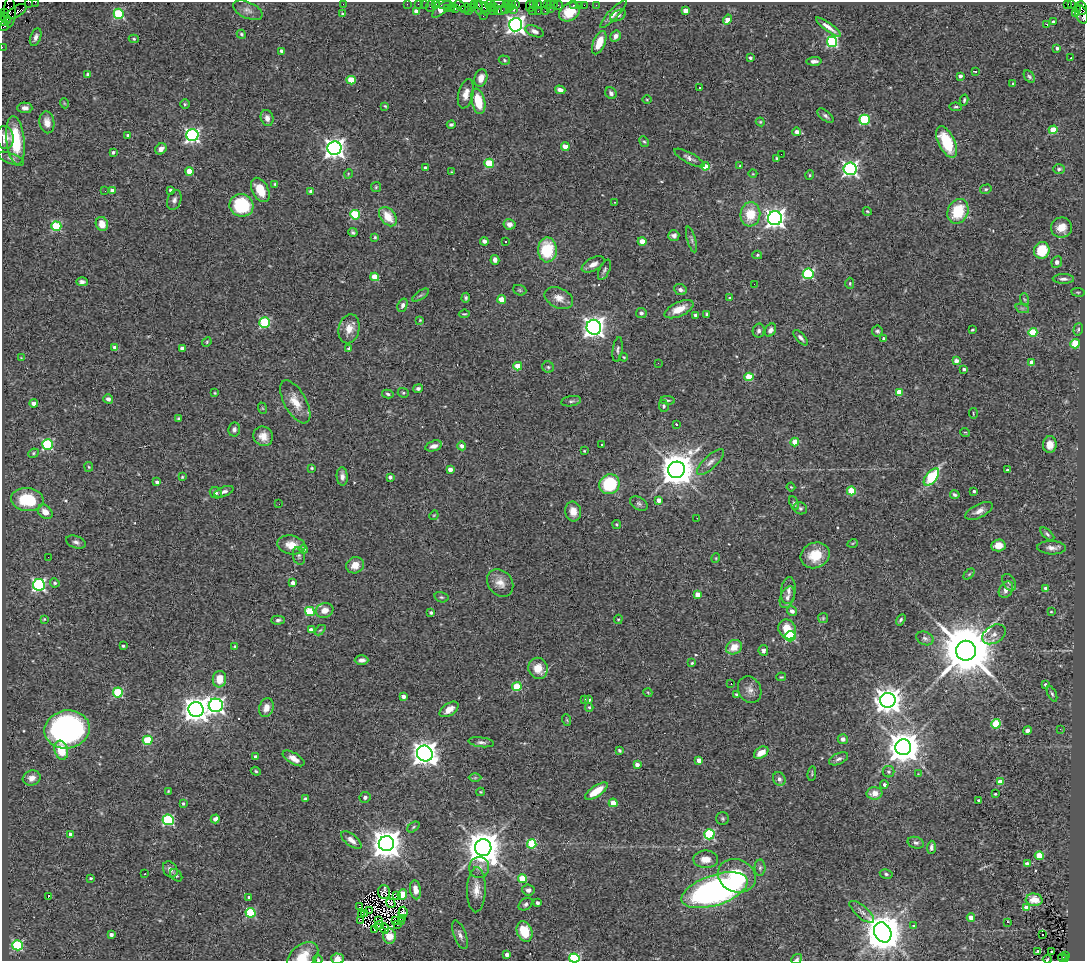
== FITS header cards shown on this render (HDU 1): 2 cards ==
NAXIS1  =                 1083
NAXIS2  =                  959

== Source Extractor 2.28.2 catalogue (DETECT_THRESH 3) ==
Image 1083 x 959 px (HDU 1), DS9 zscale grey, 1 PNG px = 1 image px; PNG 1087 x 963 px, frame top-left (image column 1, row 959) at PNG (2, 2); each listed source drawn as its Kron ellipse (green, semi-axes under 4 px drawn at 4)
Background 1.13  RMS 0.07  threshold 0.209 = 3 sigma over >= 5 px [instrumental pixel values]
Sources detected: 462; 3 with non-positive FLUX_AUTO (blend fragments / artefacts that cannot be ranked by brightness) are neither listed nor drawn; the other 459 listed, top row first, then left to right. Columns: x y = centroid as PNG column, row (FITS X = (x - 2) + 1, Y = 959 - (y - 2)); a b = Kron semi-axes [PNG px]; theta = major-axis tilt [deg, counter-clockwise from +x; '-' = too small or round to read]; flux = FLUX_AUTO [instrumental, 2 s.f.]
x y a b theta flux
28 2 4 2 - 170
35 2 2 2 - 38
343 4 2 2 - 17
407 4 2 2 - 66
418 4 2 2 - 110
425 4 2 2 - 63
436 4 3 3 - 290
498 4 8 2 0 370
507 4 4 2 - 35
511 4 3 3 - 78
533 4 3 2 - 81
547 4 2 2 - 68
550 4 3 2 - 73
554 4 2 2 - 37
1067 4 2 2 - 140
444 5 9 2 -1 470
474 5 4 2 - 180
490 5 5 5 - 490
516 5 4 3 - 180
538 5 3 2 - 120
559 5 5 2 - 150
574 5 4 2 - 270
579 5 2 2 - 42
584 5 2 2 - 82
596 5 3 2 - 38
1071 5 4 3 - 80
430 6 6 2 72 480
460 6 7 4 -41 440
482 6 7 4 -28 520
530 6 6 2 89 240
451 8 3 2 - 340
466 8 5 3 - 410
471 8 3 2 - 140
478 8 7 4 -77 910
495 8 3 2 - 190
511 8 3 2 - 240
550 8 2 2 - 34
1082 8 7 5 -82 850
441 9 12 4 42 200
447 9 3 2 - 180
455 9 3 3 - 410
486 9 7 3 -82 420
505 9 5 2 - 210
1077 9 3 2 - 900
248 10 16 8 -24 28
514 10 4 3 - 230
685 10 4 4 - 51
416 11 4 4 - 38
469 11 3 2 - 60
493 11 2 2 - 110
500 11 6 3 14 1200
532 11 2 2 - 250
538 11 2 2 - 110
545 11 2 2 - 60
10 12 15 6 88 1600
16 12 11 5 33 1900
569 12 11 8 35 85
5 13 3 2 - 140
1076 13 4 3 - 340
119 14 5 5 - 380
343 14 3 3 - 8.2
613 14 18 5 46 30
1081 14 10 6 -69 1800
483 16 2 2 - 60
618 16 8 5 26 11
5 18 7 2 -42 490
727 20 5 4 - 44
3 21 4 2 - 310
1053 22 4 3 - 13
1047 24 3 2 - 6
516 25 7 6 - 2300
4 26 5 3 - 420
828 27 15 4 -36 29
534 31 10 5 -23 18
241 34 5 4 - 6.8
616 36 6 5 - 19
36 37 9 5 69 20
134 39 5 4 - 6.5
832 42 5 5 - 540
599 43 12 6 67 80
2 47 2 2 - 47
1057 48 4 3 - 12
281 51 4 3 - 16
750 58 3 3 - 11
1071 58 3 2 - 6.7
504 60 6 4 -18 6.2
814 61 7 4 2 17
975 71 4 2 - 7.2
88 74 4 3 - 14
960 76 4 3 - 23
1029 77 7 4 -51 9.1
481 78 9 6 72 39
351 80 4 4 - 140
1013 83 3 3 - 9.9
699 88 3 3 - 17
560 90 5 4 - 22
611 93 6 5 - 16
466 94 15 7 77 37
647 99 5 3 - 4.4
964 100 5 3 - 7
478 101 13 6 -77 120
64 103 5 3 - 3.5
185 104 5 5 - 6.5
385 106 4 3 - 5
956 107 6 4 -8 6.6
25 108 7 5 -1 21
826 116 9 5 -39 13
267 118 8 6 -72 26
864 120 5 5 - 350
47 122 11 7 -81 33
760 122 4 4 - 4.9
451 124 4 3 - 10
1053 130 4 4 - 130
797 132 4 4 - 24
128 135 3 3 - 9.6
192 135 6 6 - 1200
5 138 11 9 -81 34
15 140 24 9 -84 190
644 142 6 4 -62 6.8
947 142 17 8 -64 170
565 147 4 4 - 65
334 148 7 7 - 2900
161 149 6 5 - 26
113 152 4 3 - 7.9
781 154 2 2 - 7.3
689 158 17 5 -28 21
777 158 3 3 - 6
11 159 13 5 -21 15
489 163 4 4 - 220
705 166 4 4 - 73
740 166 3 3 - 5.7
426 168 3 3 - 20
850 169 6 6 - 1400
1059 169 6 5 - 8.3
189 171 4 4 - 100
452 172 4 2 - 3.4
348 174 5 3 - 3.5
753 174 4 3 - 3.8
810 175 5 4 - 5.9
275 184 3 3 - 6.7
376 187 5 5 - 6.8
986 189 6 4 14 7.6
170 190 4 3 - 8.8
260 190 13 8 -62 99
105 191 2 2 - 92
112 191 4 4 - 34
311 192 4 3 - 25
174 200 10 7 71 18
615 202 3 2 - 3.2
241 205 12 11 - 280
867 211 4 3 - 5.1
958 211 13 10 66 180
750 214 12 10 83 120
355 215 5 5 - 300
388 217 11 7 -53 94
775 218 7 7 - 2600
102 224 7 6 - 63
509 224 6 5 - 25
56 226 5 5 - 300
1061 227 10 10 - 52
353 232 5 4 - 9.6
674 236 5 5 - 14
375 237 3 3 - 5.6
691 239 13 4 -74 13
484 241 4 4 - 16
505 241 3 3 - 13
642 241 4 4 - 64
547 250 12 9 -89 210
1042 250 8 7 - 140
757 255 5 4 - 6.3
495 260 5 4 - 17
1057 262 6 5 - 16
593 264 12 6 28 28
604 270 11 5 64 12
808 274 5 5 - 490
375 277 4 4 - 120
1063 279 10 5 -1 17
82 282 6 4 -2 14
850 283 5 4 - 6.5
754 284 2 2 - 6.5
520 290 7 5 -21 7.4
680 290 6 5 - 18
1078 292 7 3 -8 5.4
421 295 9 3 33 8.8
466 298 5 4 - 9.6
559 298 15 10 -25 42
730 298 4 3 - 6.3
502 299 4 4 - 76
1024 299 6 4 -71 6.7
402 305 7 4 69 14
1022 308 7 4 -18 9.8
679 309 15 7 24 69
641 313 5 5 - 15
464 314 5 3 - 5.7
707 314 3 3 - 9.1
695 315 3 3 - 12
420 320 4 3 - 4.3
265 323 5 5 - 400
594 327 7 7 - 3200
349 329 15 10 78 52
1078 329 6 4 72 6.8
770 330 7 5 59 16
972 330 3 3 - 8.2
759 331 7 6 - 12
877 331 5 5 - 10
1033 332 4 4 - 240
801 338 9 4 -48 14
884 338 3 3 - 12
207 342 5 4 - 6.1
1075 344 4 4 - 220
115 347 4 4 - 36
182 348 4 4 - 23
349 349 3 3 - 23
618 350 12 5 82 13
624 357 4 3 - 5.4
21 358 3 3 - 3.5
956 361 4 4 - 33
1032 362 4 4 - 36
658 363 2 2 - 9.9
518 366 4 4 - 98
548 367 6 5 - 8.2
964 369 4 3 - 9.2
749 377 4 4 - 150
418 388 5 4 - 12
899 392 4 4 - 88
215 393 3 2 - 3.8
403 393 6 4 -21 7.5
388 394 6 4 -13 7.6
108 399 5 4 - 16
668 400 7 3 -5 5.9
571 401 10 5 10 11
295 402 24 11 -61 76
34 403 4 4 - 33
664 406 6 5 - 7.7
262 408 6 3 -71 4.8
973 413 5 3 - 4.2
179 418 3 3 - 6.9
676 424 3 2 - 3.8
234 429 7 6 - 13
965 432 5 3 - 3.9
263 436 10 9 - 42
795 442 4 4 - 82
48 444 5 5 - 490
602 444 2 2 - 4.2
1050 445 8 7 - 46
434 446 8 5 16 22
462 446 4 4 - 25
584 451 3 2 - 4.1
33 453 5 4 - 6.5
710 462 17 6 43 27
89 467 5 4 - 5.6
312 468 4 3 - 5.1
450 469 4 4 - 33
677 470 8 8 - 12000
1007 470 3 3 - 7.4
182 477 4 4 - 5.2
342 477 9 5 -86 21
390 477 4 3 - 20
931 477 10 5 51 360
157 482 3 3 - 15
609 484 10 9 - 300
791 487 4 3 - 4
851 491 4 4 - 170
974 491 3 3 - 9.3
224 492 10 5 21 17
216 493 6 5 - 12
955 495 5 4 - 10
27 499 16 11 -7 210
659 500 4 4 - 39
794 503 7 4 -62 8
279 504 2 2 - 8.5
639 504 9 6 -32 13
800 508 7 6 - 10
573 511 10 8 -76 45
979 511 15 6 26 30
45 512 8 6 -41 42
434 515 5 4 - 4.6
697 518 2 2 - 2.6
617 524 5 4 - 5.8
1047 534 8 4 -43 10
76 542 10 6 -19 16
853 543 5 3 - 4
291 545 14 9 -10 59
998 545 7 6 - 46
1051 548 14 6 -3 25
303 549 4 4 - 23
815 555 15 12 22 110
299 556 9 6 -77 11
48 557 2 2 - 7.4
716 558 5 3 - 4.2
355 565 9 8 - 43
969 574 6 4 45 5.8
1009 582 9 6 -59 12
55 583 5 4 - 9.5
293 583 4 4 - 27
500 583 15 12 -51 47
39 585 6 6 - 800
1046 588 4 3 - 25
1006 590 9 6 57 26
788 591 13 7 83 25
697 595 4 4 - 62
441 597 7 5 -14 7.5
787 597 11 7 68 27
325 610 9 7 20 42
792 611 5 4 - 21
310 612 5 4 - 250
1051 612 4 2 - 4
431 613 4 4 - 7.7
823 618 5 5 - 6.2
44 619 4 3 - 4.4
618 619 5 4 - 5.6
278 620 7 4 3 11
901 620 6 3 58 9.5
787 629 10 8 -61 83
311 630 4 4 - 35
320 630 6 3 43 5.5
994 634 13 8 31 30
790 636 5 5 - 320
925 638 9 6 -24 16
123 646 3 3 - 8.2
235 647 4 3 - 7
734 647 8 7 - 64
763 650 5 4 - 15
966 651 10 10 - 36000
362 660 7 4 0 23
692 663 4 3 - 6.3
538 668 11 9 -68 68
781 677 5 3 - 4.6
219 679 8 6 84 70
731 684 3 2 - 10
1045 684 3 3 - 8.4
517 687 4 4 - 210
750 690 14 11 -64 33
118 692 5 5 - 310
648 693 4 3 - 3.8
1052 694 8 4 -63 9.5
736 695 3 3 - 11
403 696 4 3 - 31
584 699 3 2 - 4.8
589 699 3 3 - 14
888 700 8 7 - 5400
216 705 7 6 - 1600
589 707 4 3 - 7.9
266 708 9 7 72 41
449 709 10 6 33 39
196 710 7 7 - 5200
567 720 6 3 -72 5.5
996 724 5 4 - 140
67 729 23 19 10 1200
1060 729 2 2 - 13
1027 730 4 3 - 15
843 739 5 5 - 16
148 740 5 4 - 250
481 742 13 5 -7 16
903 747 8 8 - 10000
61 750 10 6 -71 120
619 750 4 3 - 7.9
425 753 8 7 - 4700
761 753 8 5 31 57
255 757 4 3 - 17
294 758 12 5 -31 31
839 759 10 5 25 15
699 760 4 4 - 47
637 765 4 3 - 33
256 771 5 4 - 6.9
888 772 6 6 - 8.2
812 774 7 3 83 5.7
918 774 3 3 - 2.9
32 778 9 7 17 28
475 778 6 4 1 6.7
779 779 7 6 - 17
1000 782 4 4 - 86
884 784 4 4 - 12
168 791 4 3 - 4.5
596 791 13 5 34 86
481 792 4 4 - 4.6
874 793 8 6 3 44
995 794 3 3 - 6.9
365 797 5 5 - 12
305 799 4 3 - 6.5
979 800 3 3 - 8.6
183 803 4 3 - 8.8
613 803 4 4 - 74
215 819 5 4 - 24
723 819 6 6 - 9.3
168 820 6 5 - 460
413 827 7 4 38 7.3
709 834 5 5 - 420
70 835 4 4 - 32
351 840 12 5 -38 26
916 843 8 5 -17 13
386 844 7 7 - 7900
532 844 5 4 - 260
483 847 8 8 - 12000
931 847 6 4 86 12
1039 856 4 4 - 140
706 859 12 8 0 52
1027 864 4 3 - 40
479 867 10 10 - 34
760 868 8 5 88 11
170 869 8 6 -56 22
145 874 3 2 - 8.7
886 874 6 4 -10 8.8
176 875 7 5 -46 9.2
737 876 19 16 -23 190
91 878 3 3 - 7.2
522 879 4 4 - 140
415 890 9 5 -80 45
476 890 22 9 89 58
528 890 6 5 - 18
715 890 34 15 18 1700
384 892 7 6 - 17
402 894 5 4 - 160
396 896 3 2 - 4.8
48 897 3 2 - 29
249 897 3 3 - 6
1034 900 8 6 -4 37
391 903 5 4 - 0.54
537 903 4 3 - 9.9
526 904 8 5 34 13
360 906 3 3 - 4.5
1027 908 4 4 - 75
370 911 4 2 - 4.2
403 912 5 4 - 18
862 912 15 6 -41 22
250 913 5 4 - 310
364 913 3 2 - 1.2
361 915 2 2 - 4.1
971 917 4 4 - 66
402 918 2 2 - 2.8
360 920 4 2 - 2.9
379 920 3 2 - 3.6
396 921 3 2 - 5.9
401 922 4 2 - 5.6
1008 922 3 2 - 18
379 925 5 2 - 5.6
398 925 2 2 - 2.9
914 926 3 3 - 7.1
385 929 5 4 - 8.5
375 930 4 2 - 5.3
524 931 10 7 -69 140
883 932 10 8 -64 16000
111 934 4 3 - 17
1042 934 3 3 - 71
460 935 15 6 -69 21
389 936 7 6 - 42
18 945 5 5 - 390
1038 951 4 3 - 7.7
1051 952 3 2 - 14
507 954 3 3 - 24
1065 955 3 2 - 540
303 956 17 11 39 76
574 958 5 4 - 550
1062 958 4 3 - 240
318 959 5 4 - 4.9
337 959 6 5 - 38
797 959 6 4 41 8.6
1047 959 4 3 - 5.1
1065 959 3 2 - 290
At the frame edge (FLAGS 8, measured only in part): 13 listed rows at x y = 28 2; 35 2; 1081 14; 3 21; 4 26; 2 47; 5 138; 303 956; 574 958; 318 959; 337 959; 797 959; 1047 959
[3 non-positive-flux detections neither listed nor drawn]